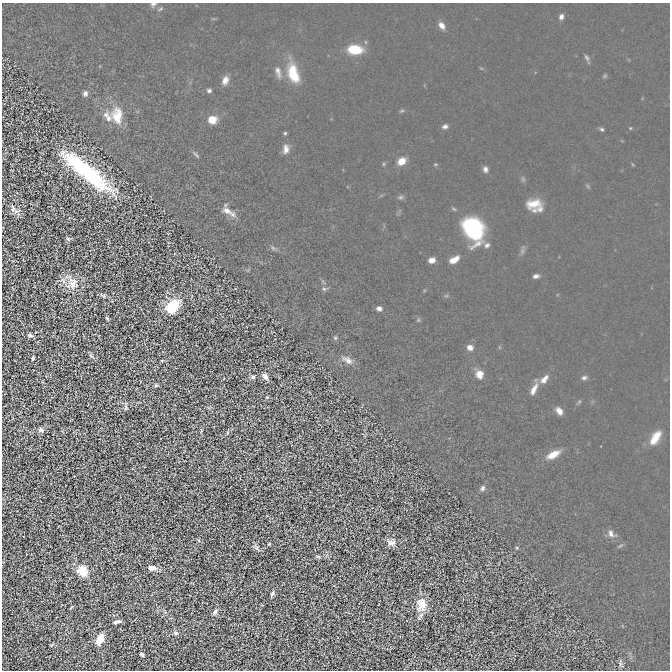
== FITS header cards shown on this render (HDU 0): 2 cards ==
NAXIS1  =                  668 / Axis length
NAXIS2  =                  668 / Axis length

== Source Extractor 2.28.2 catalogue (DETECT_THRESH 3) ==
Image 668 x 668 px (HDU 0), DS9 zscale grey, 1 PNG px = 1 image px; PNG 672 x 672 px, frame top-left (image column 1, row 668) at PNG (2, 3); no overlay
Background 9.69e-06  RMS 8.0e-04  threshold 0.00239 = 3 sigma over >= 5 px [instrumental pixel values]
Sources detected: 132; all 132 listed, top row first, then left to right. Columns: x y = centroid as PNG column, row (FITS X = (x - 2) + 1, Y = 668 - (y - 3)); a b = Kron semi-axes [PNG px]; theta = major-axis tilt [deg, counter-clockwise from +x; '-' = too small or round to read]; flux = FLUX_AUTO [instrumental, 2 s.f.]
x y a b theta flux
153 4 8 7 - 0.17
160 9 9 4 33 0.11
561 17 6 5 - 0.21
442 25 9 6 -57 0.35
355 50 11 7 -4 2.2
587 58 9 5 -59 0.14
278 72 18 7 -77 0.35
293 73 25 13 -73 1.7
605 76 6 4 88 0.071
225 80 12 7 71 0.37
209 90 6 5 - 0.13
85 93 8 6 86 0.19
402 111 7 4 8 0.079
106 115 8 7 - 0.25
117 116 23 20 -75 1.4
108 118 8 7 - 0.29
212 120 9 8 - 0.74
445 126 7 5 10 0.17
630 128 4 3 - 0.045
602 129 6 5 - 0.099
285 133 4 4 - 0.073
286 149 12 7 83 0.36
196 154 13 4 -45 0.13
402 161 8 6 40 0.71
383 164 6 4 89 0.063
435 164 5 3 - 0.052
485 169 8 6 -83 0.2
12 170 4 2 - 0.041
87 172 59 14 -38 8.6
401 197 8 5 15 0.12
534 204 20 11 9 0.93
540 209 10 9 - 0.3
15 211 13 7 -47 0.44
227 211 16 8 -22 0.47
233 214 11 7 -39 0.28
69 218 6 3 71 0.063
473 229 23 16 -62 5.7
168 233 3 2 - 0.029
68 239 6 4 -6 0.14
108 242 4 2 - 0.048
487 245 8 7 - 0.2
273 248 9 4 -36 0.14
522 251 7 4 -72 0.11
432 260 7 5 19 0.37
454 260 11 6 29 0.57
536 276 8 5 9 0.18
63 280 12 8 -20 0.25
323 282 11 3 -41 0.097
71 283 22 16 -34 1.1
13 289 4 2 - 0.048
235 289 4 2 - 0.03
324 289 9 5 7 0.12
103 295 7 4 -14 0.14
191 296 6 3 81 0.054
112 301 5 3 - 0.043
172 306 13 10 45 3.8
379 308 6 5 - 0.24
107 318 5 3 - 0.12
418 320 5 5 - 0.081
212 321 5 4 - 0.049
30 336 7 5 -20 0.24
99 336 5 3 - 0.04
335 338 6 6 - 0.09
470 347 7 6 - 0.3
91 355 9 4 -55 0.16
33 358 7 4 74 0.11
347 360 17 8 -28 0.43
162 361 6 4 6 0.086
479 374 12 10 -71 0.49
252 377 10 8 -11 0.23
265 377 8 5 -59 0.36
224 378 3 2 - 0.033
584 378 8 6 22 0.16
544 379 14 7 48 0.41
140 381 3 2 - 0.031
43 382 4 2 - 0.056
156 385 7 6 - 0.12
534 389 17 7 63 0.47
267 397 5 4 - 0.085
138 402 9 4 0 0.09
579 402 6 4 20 0.078
125 406 9 5 -79 0.22
209 408 7 4 1 0.11
559 411 10 6 -56 0.37
12 418 5 3 - 0.043
71 420 3 2 - 0.04
41 430 7 7 - 0.3
62 431 7 5 -72 0.065
201 431 8 4 74 0.11
75 432 6 5 - 0.064
227 432 9 4 76 0.11
364 435 5 3 - 0.055
655 438 19 9 56 0.91
553 455 17 8 27 0.77
144 466 3 2 - 0.033
74 476 2 2 - 0.033
482 488 8 6 51 0.19
267 516 4 3 - 0.043
59 526 3 2 - 0.035
611 534 13 8 -38 0.33
198 540 7 5 -52 0.11
391 542 10 9 - 0.44
269 544 4 3 - 0.085
620 546 9 4 44 0.1
256 547 10 5 -48 0.26
517 548 4 4 - 0.067
121 554 3 2 - 0.036
326 555 9 6 79 0.18
318 557 5 4 - 0.12
3 562 4 4 - 0.042
152 568 9 5 -14 0.5
82 571 12 10 -53 1.6
476 575 12 4 68 0.08
192 583 4 2 - 0.046
334 586 5 3 - 0.041
272 594 10 6 72 0.2
262 605 3 2 - 0.044
421 605 15 12 -81 1.1
71 607 4 2 - 0.075
164 611 11 5 -60 0.17
215 612 8 5 56 0.27
347 612 7 2 -15 0.051
113 615 5 3 - 0.05
420 616 12 6 58 0.21
171 618 7 5 9 0.072
117 622 8 4 15 0.26
353 632 4 2 - 0.033
175 633 8 6 -18 0.22
100 639 11 6 63 1.5
52 644 6 3 39 0.093
142 654 6 4 -47 0.13
621 664 12 7 -83 0.23
At the frame edge (FLAGS 8, measured only in part): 2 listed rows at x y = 153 4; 3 562